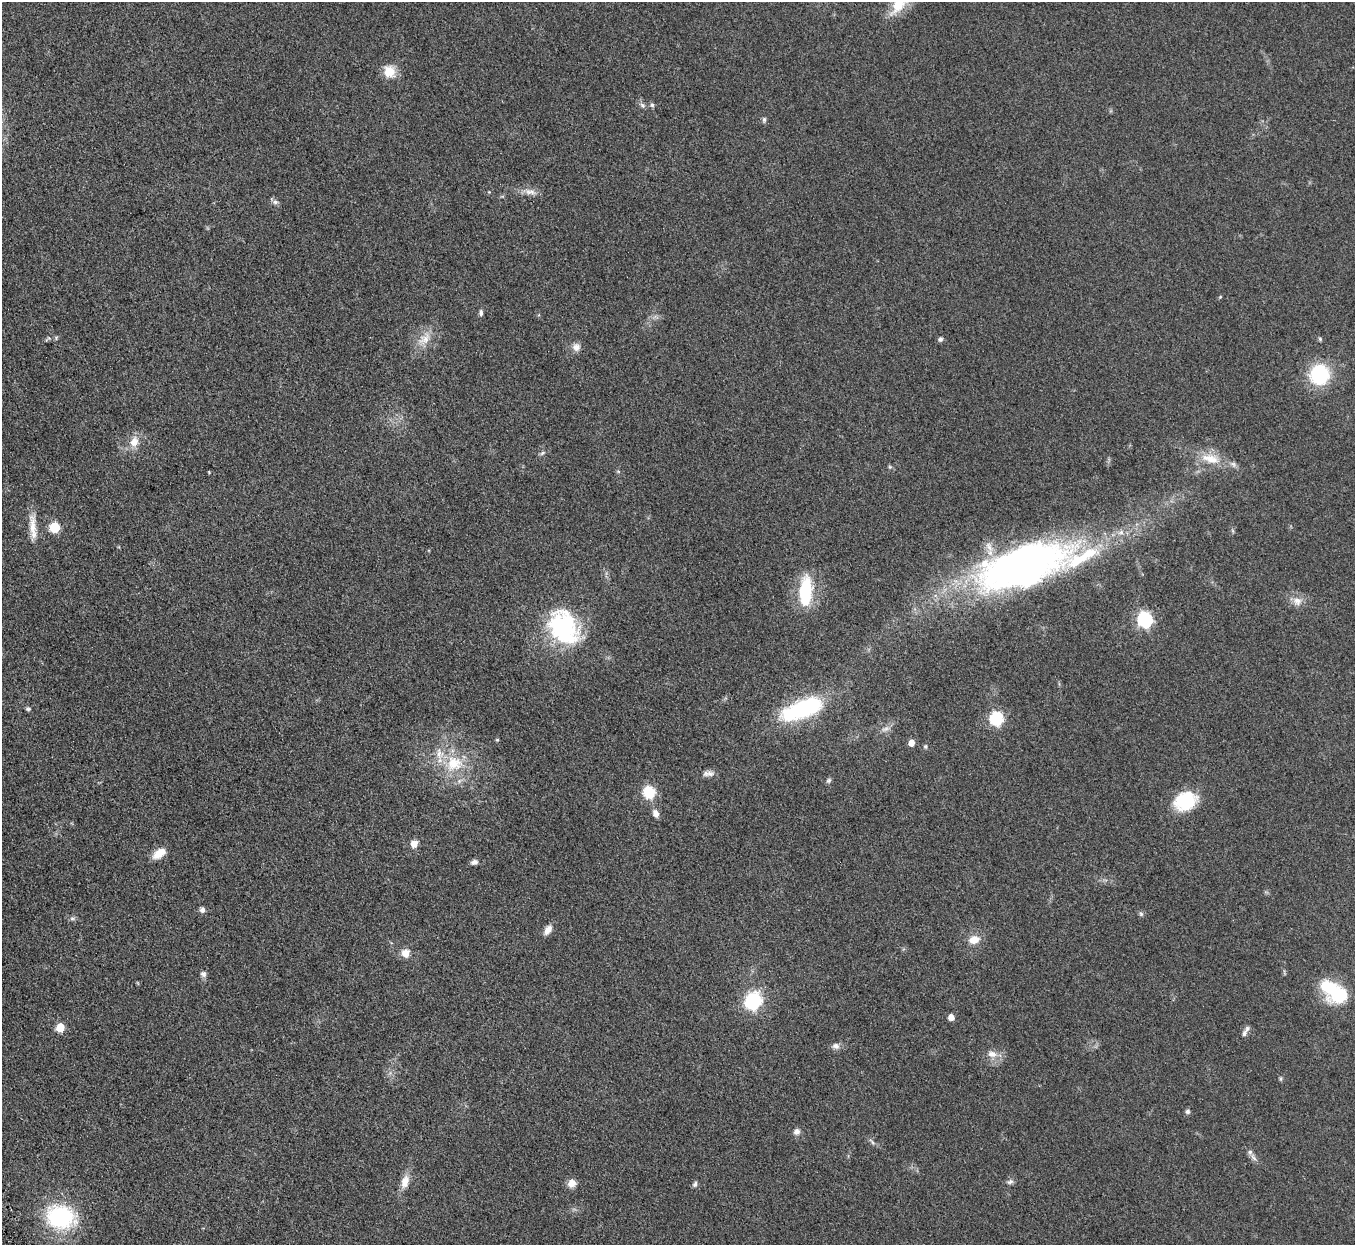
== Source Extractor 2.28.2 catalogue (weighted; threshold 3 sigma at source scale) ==
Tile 7 of 4 x 4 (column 3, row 2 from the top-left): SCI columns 2762-4114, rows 2809-4051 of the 5523 x 5490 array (HDU 1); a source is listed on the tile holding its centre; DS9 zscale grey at full resolution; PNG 1357 x 1247 px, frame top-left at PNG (2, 2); no overlay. Shown black and unused: <1% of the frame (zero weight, under 3 of 5 exposures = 4% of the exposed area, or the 3 px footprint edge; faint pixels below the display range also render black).
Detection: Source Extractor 2.28.2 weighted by HDU 2 'WHT'; one run over the whole footprint, this tile lists its part. Background 0.0774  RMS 0.0073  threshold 0.0329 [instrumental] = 3 sigma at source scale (4.5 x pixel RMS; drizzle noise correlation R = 1.50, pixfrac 1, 0.05/0.05 arcsec/px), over >= 5 px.
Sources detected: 71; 1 inside a brighter object's white glare — not listed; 4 inside a brighter listed object's ellipse — not listed separately; the other 66 listed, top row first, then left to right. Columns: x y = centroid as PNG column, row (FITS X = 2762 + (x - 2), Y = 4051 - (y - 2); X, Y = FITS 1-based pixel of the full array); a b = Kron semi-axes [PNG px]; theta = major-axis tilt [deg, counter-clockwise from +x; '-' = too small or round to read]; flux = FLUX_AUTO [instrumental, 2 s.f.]
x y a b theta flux
899 4 34 16 54 19
389 71 16 14 -61 10
642 105 8 6 -34 2
652 105 6 6 - 1.3
764 120 8 5 89 1.5
530 192 17 8 -8 5
275 202 8 6 -15 2
1220 297 5 4 - 0.63
481 313 8 5 89 1.6
424 339 21 13 41 10
940 339 6 6 - 1.6
1320 339 5 5 - 1
576 347 11 10 - 4.1
1319 374 18 17 - 51
134 442 12 9 68 8
542 453 8 5 28 1.4
1210 459 29 13 -15 16
890 467 6 4 -44 0.93
618 471 6 4 -18 0.81
32 526 33 9 -89 9.9
55 527 6 6 - 44
1023 565 110 43 19 350
805 591 33 14 86 37
1297 601 12 11 - 6
1145 620 7 6 - 160
564 627 44 32 -56 73
28 709 6 5 - 1.2
802 709 53 20 22 69
996 718 6 6 - 100
885 729 13 5 19 2.9
497 740 5 4 - 0.75
911 743 5 5 - 7.3
925 746 6 5 - 1.1
454 763 25 23 14 27
706 773 10 8 0 3.1
829 780 7 6 - 1.4
649 792 6 6 - 74
1185 801 26 20 23 29
656 813 9 7 -73 4
414 844 7 7 - 6
159 853 15 8 33 9.4
474 862 9 6 12 2.5
202 910 7 6 - 2.5
1141 914 8 5 -74 1.4
72 918 8 4 8 1.4
548 930 12 7 59 5.2
974 940 11 8 16 8.9
405 953 11 10 - 5.6
203 974 8 7 - 2.2
1338 994 32 21 -39 34
752 1001 9 8 - 110
951 1017 5 5 - 6
60 1028 6 5 - 20
1244 1034 11 7 70 2.9
836 1046 10 8 -5 3.1
992 1054 11 8 -13 5.3
1281 1079 6 4 90 0.94
1188 1111 6 6 - 1.6
797 1132 8 7 - 2.9
872 1142 12 4 -50 1.6
1253 1157 13 5 -55 2.7
405 1182 18 10 76 7.3
1010 1182 9 6 25 2
572 1183 9 9 - 5.8
695 1184 8 6 70 1.7
61 1217 26 20 -12 74
Isophote crosses this tile's border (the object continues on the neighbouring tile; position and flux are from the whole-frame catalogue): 1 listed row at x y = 899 4